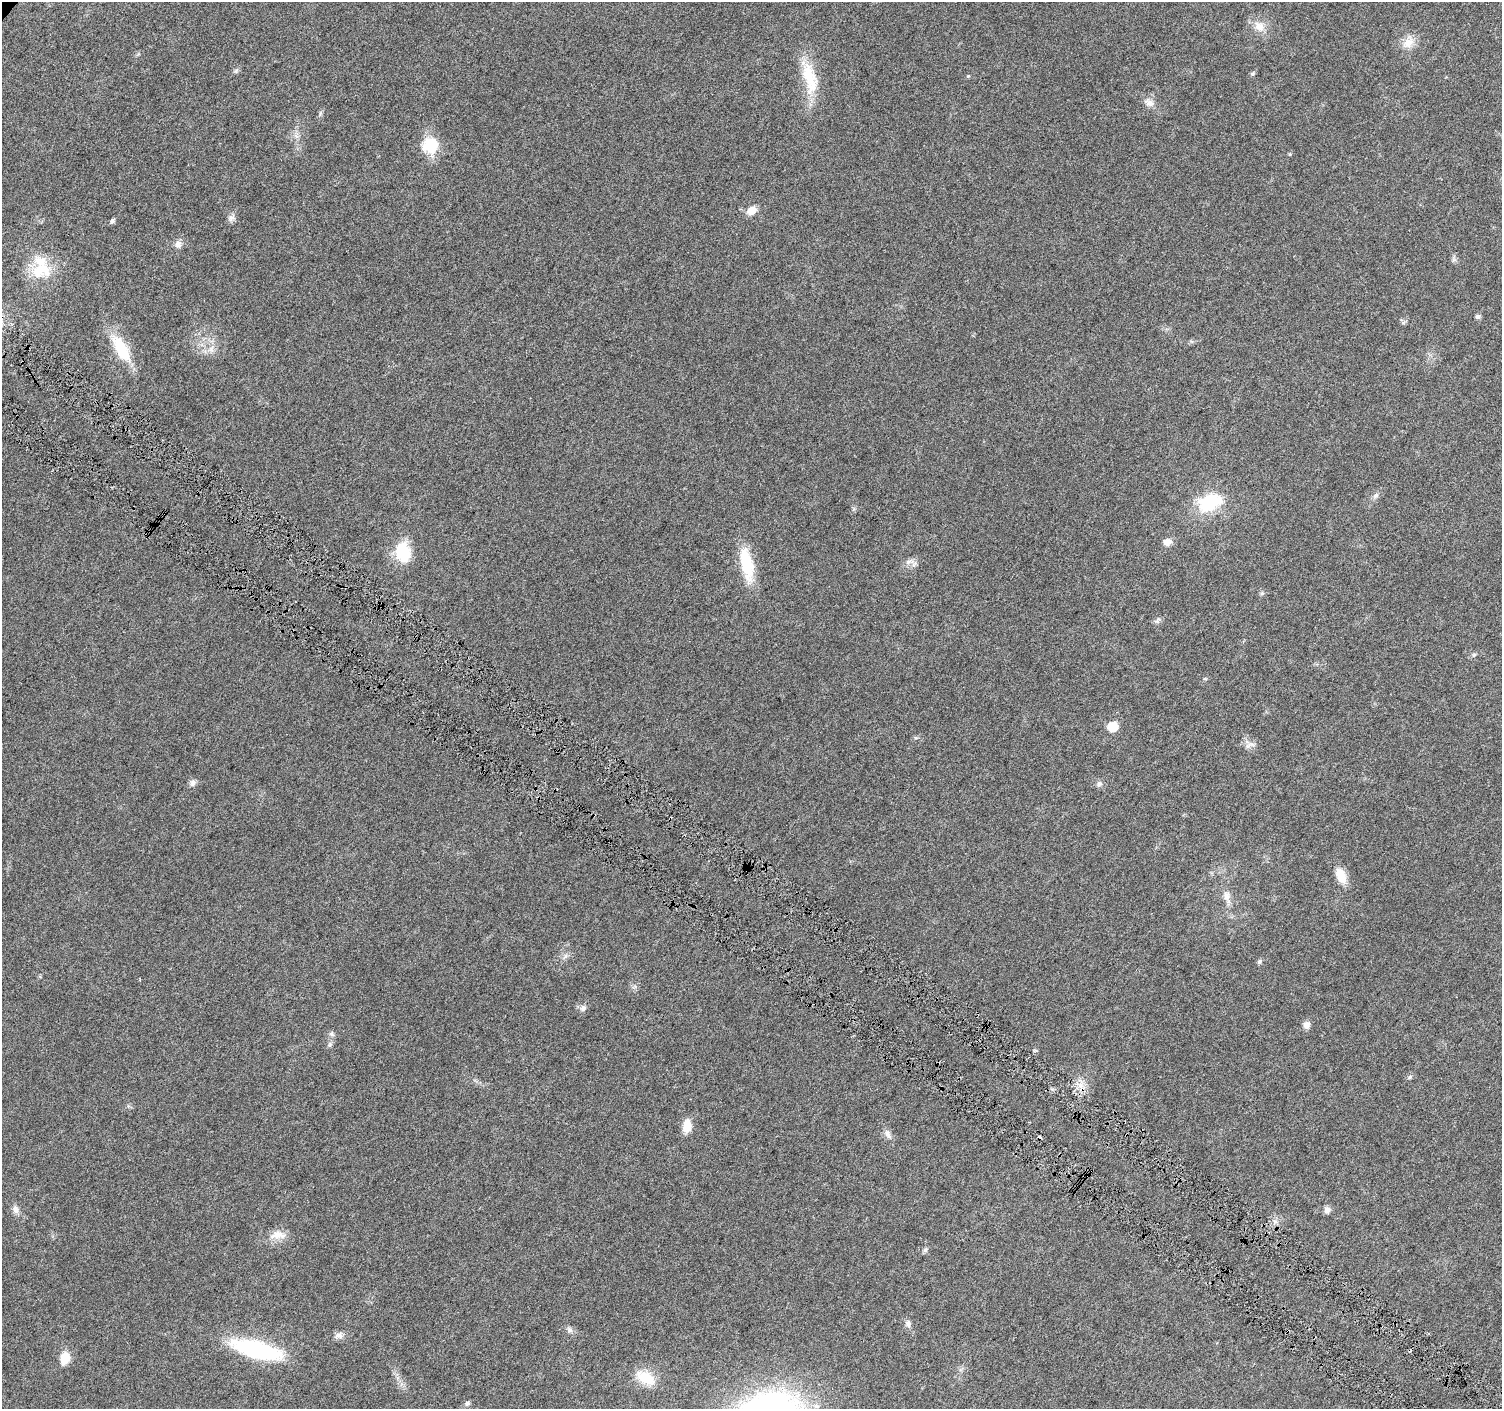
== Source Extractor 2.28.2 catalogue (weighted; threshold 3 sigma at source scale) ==
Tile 6 of 4 x 4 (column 2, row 2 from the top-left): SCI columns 1511-3010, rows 3065-4471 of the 6015 x 6062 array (HDU 1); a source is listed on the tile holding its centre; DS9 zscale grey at full resolution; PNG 1504 x 1411 px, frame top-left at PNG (2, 2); no overlay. Shown black and unused: <1% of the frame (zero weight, under 4 of 8 exposures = <1% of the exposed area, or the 3 px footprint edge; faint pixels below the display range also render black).
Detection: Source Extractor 2.28.2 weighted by HDU 2 'WHT'; one run over the whole footprint, this tile lists its part. Background 0.0257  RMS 0.0024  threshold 0.00983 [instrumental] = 3 sigma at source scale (4.09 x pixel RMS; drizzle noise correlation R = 1.36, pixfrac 0.8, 0.0396/0.0396 arcsec/px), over >= 5 px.
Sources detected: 57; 1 inside a brighter object's white glare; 1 cosmic-ray / hot-pixel residue — not listed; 2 inside a brighter listed object's ellipse — not listed separately; the other 53 listed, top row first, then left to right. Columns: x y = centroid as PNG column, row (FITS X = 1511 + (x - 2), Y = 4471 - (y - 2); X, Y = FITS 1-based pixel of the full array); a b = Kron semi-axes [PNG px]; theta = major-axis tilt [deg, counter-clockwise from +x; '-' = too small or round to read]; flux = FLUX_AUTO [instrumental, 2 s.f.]
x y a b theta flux
1259 26 17 13 -40 2.7
1408 43 19 13 38 2.8
236 71 8 4 53 0.42
1252 74 6 5 - 0.38
968 76 4 4 - 0.22
810 77 46 17 -75 8.8
1149 103 14 10 -25 1.6
430 145 21 20 - 6.4
1290 154 6 3 72 0.24
751 210 12 9 35 2
231 218 11 8 50 0.89
112 221 6 5 - 0.52
178 244 10 8 -87 1.1
1453 260 7 4 71 0.43
40 270 31 21 11 7.4
1478 316 6 6 - 0.52
121 349 40 15 -60 8
211 349 10 6 63 1.1
1376 496 8 6 36 0.65
1209 503 24 16 24 13
1167 542 11 9 12 1.4
404 555 19 15 35 6.1
908 562 9 6 37 0.84
747 564 42 14 -78 8.9
1262 593 6 4 44 0.36
1157 620 10 6 56 0.62
1474 655 6 5 - 0.37
1113 727 7 7 - 6.1
1249 745 11 3 40 0.51
193 783 10 7 57 0.81
1099 784 8 7 - 0.71
1341 876 19 11 -65 3.4
1226 896 14 10 -78 1.8
565 957 9 4 58 0.6
1259 961 6 5 - 0.49
583 1008 9 7 50 0.87
1306 1025 9 8 - 1.1
331 1034 8 6 -54 0.61
1410 1077 5 5 - 0.35
687 1126 14 9 81 3.1
888 1134 13 7 -70 1.2
16 1210 12 8 -73 1.1
1327 1210 9 8 - 0.91
1275 1221 7 4 -20 0.5
278 1235 24 11 1 2.8
925 1250 6 6 - 0.49
908 1323 9 7 -87 0.85
569 1330 9 7 -48 0.79
339 1335 13 8 22 1.1
257 1349 57 18 -15 22
65 1358 16 11 76 2.9
645 1378 26 15 -29 5.4
467 1403 8 6 28 0.55
Unlisted compact peaks at least as high as the median listed source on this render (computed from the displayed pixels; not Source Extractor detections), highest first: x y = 1403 323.